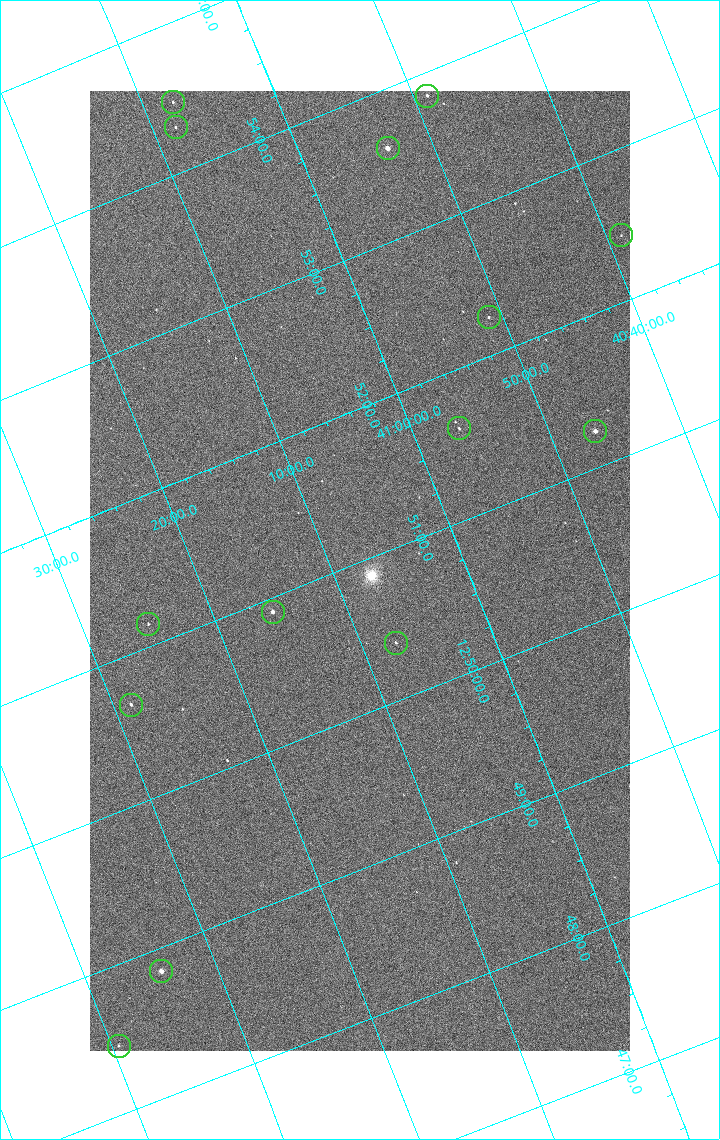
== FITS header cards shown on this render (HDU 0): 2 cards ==
NAXIS1  =                 1080 / length of data axis 1
NAXIS2  =                 1920 / length of data axis 2

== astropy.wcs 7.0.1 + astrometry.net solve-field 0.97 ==
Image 1080 x 1920 px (HDU 0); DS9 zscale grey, zoomed out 1/2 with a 90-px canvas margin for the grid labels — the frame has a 2x2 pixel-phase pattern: the four 2x2 pixel phases sit at different levels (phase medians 1290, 1063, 1031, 1284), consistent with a one-shot-colour (mosaic) sensor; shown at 1/2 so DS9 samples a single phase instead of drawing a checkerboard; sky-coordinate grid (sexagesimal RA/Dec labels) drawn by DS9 from the SOLVED WCS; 14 Tycho-2 reference stars matched to detected sources circled (green)
Header WCS: none
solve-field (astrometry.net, Tycho-2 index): SOLVED blind (the file carries no WCS)
Solved WCS: RA---TAN-SIP/DEC--TAN-SIP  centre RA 12:50:57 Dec +41:08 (192.74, +41.13 deg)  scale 2.37 arcsec/px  FOV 42.7' x 75.9'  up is +112 deg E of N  parity flipped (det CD > 0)
(file carries no celestial WCS; the grid is the blind solution)
Tycho-2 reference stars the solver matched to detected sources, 14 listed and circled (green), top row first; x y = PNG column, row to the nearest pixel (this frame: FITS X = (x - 90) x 2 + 1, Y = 1920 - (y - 91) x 2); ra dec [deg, ICRS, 3 dp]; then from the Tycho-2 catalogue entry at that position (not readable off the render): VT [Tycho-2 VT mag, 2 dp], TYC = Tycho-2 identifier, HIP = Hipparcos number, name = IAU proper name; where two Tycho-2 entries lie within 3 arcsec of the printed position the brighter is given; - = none
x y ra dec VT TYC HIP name
427 96 193.461 +40.816 11.05 3021-1046-1 - -
172 102 193.620 +41.129 11.58 3021-1991-1 62993 -
176 128 193.577 +41.138 11.52 3021-30-1 - -
388 148 193.403 +40.890 8.85 3021-977-1 62911 -
621 236 193.109 +40.648 12.32 3021-1216-1 - -
488 318 193.064 +40.851 11.36 3021-1025-1 - -
459 428 192.903 +40.941 11.82 3021-941-1 - -
595 432 192.810 +40.776 9.69 3021-1108-1 - -
272 612 192.726 +41.259 9.76 3023-213-1 62700 -
148 624 192.787 +41.417 12.26 3023-139-1 - -
396 643 192.596 +41.123 11.21 3021-53-1 - -
130 705 192.667 +41.478 11.08 3023-113-1 - -
161 972 192.211 +41.570 8.76 3023-975-1 62530 -
118 1046 192.116 +41.658 12.38 3023-837-1 - -